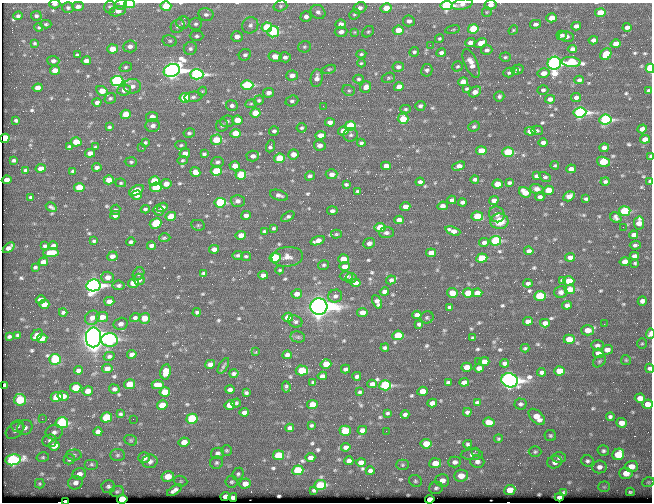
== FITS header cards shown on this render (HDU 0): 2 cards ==
NAXIS1  =                  650 / Width of table row in bytes
NAXIS2  =                  500 / Number of rows in table

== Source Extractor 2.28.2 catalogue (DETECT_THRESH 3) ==
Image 650 x 500 px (HDU 0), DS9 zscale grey, 1 PNG px = 1 image px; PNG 654 x 504 px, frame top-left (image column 1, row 500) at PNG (2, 3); each listed source drawn as its Kron ellipse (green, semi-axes under 4 px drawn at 4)
Background 353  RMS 1.1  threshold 3.41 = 3 sigma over >= 5 px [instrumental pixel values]
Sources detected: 631; of the 631, the 500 brightest by FLUX_AUTO listed and drawn (131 fainter detections omitted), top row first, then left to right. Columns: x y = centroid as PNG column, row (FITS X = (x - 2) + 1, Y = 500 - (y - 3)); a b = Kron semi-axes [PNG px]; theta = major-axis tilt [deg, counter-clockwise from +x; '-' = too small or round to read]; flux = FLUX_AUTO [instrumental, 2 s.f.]
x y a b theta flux
55 4 5 4 - 220
121 4 6 5 - 210
129 4 5 3 - 3300
462 4 11 5 11 330
446 5 6 5 - 13000
490 5 6 5 - 380
78 6 6 4 0 330
166 6 5 4 - 2100
280 6 7 5 16 150
110 7 6 5 - 130
68 8 6 5 - 150
360 8 7 5 24 290
386 8 5 5 - 990
117 11 8 5 12 560
318 12 8 6 -32 280
487 12 5 5 - 99
600 13 5 4 - 2000
206 14 8 6 -11 270
354 14 6 4 43 110
18 16 5 4 - 190
36 16 5 5 - 150
306 17 5 5 - 320
552 18 5 4 - 820
409 21 6 5 - 260
183 23 7 6 - 240
46 24 5 4 - 100
196 24 6 6 - 180
341 24 5 5 - 460
535 24 5 4 - 230
250 25 8 7 - 300
178 26 7 6 - 250
576 26 5 4 - 340
39 27 4 3 - 110
267 27 5 4 - 4900
627 27 4 4 - 310
473 29 5 4 - 4000
398 30 5 4 - 1000
453 30 7 3 10 100
513 30 5 4 - 95
273 32 6 5 - 5300
341 32 6 5 - 360
355 32 3 3 - 130
368 32 6 5 - 120
562 35 5 4 - 180
197 36 7 5 0 170
237 36 6 5 - 490
566 37 7 5 -11 370
439 39 5 4 - 120
593 40 5 4 - 290
170 41 7 5 -13 170
35 43 4 3 - 110
470 43 5 4 - 420
480 43 6 4 23 850
616 44 5 4 - 760
430 45 3 2 - 130
130 46 7 6 - 340
304 47 6 5 - 130
190 48 7 6 - 220
112 49 5 4 - 1100
572 49 4 4 - 290
487 50 6 5 - 250
414 52 5 4 - 150
441 53 5 4 - 260
361 54 5 4 - 120
606 54 6 5 - 2800
77 55 4 3 - 140
245 55 6 5 - 220
275 56 6 5 - 730
285 57 6 5 - 250
505 57 5 4 - 120
53 61 6 5 - 230
86 61 5 4 - 450
571 62 9 5 -3 4500
361 63 4 3 - 97
471 63 15 6 -67 720
554 63 6 6 - 52000
458 66 5 5 - 120
126 67 6 4 18 130
398 67 6 5 - 280
650 68 5 3 - 8400
329 69 7 4 15 110
517 69 6 5 - 180
55 70 5 4 - 850
172 70 8 6 22 60000
427 70 6 5 - 200
509 72 6 4 18 160
515 72 3 2 - 97
543 73 6 4 14 560
197 74 7 5 -1 21000
292 75 6 5 - 450
317 78 9 6 81 460
388 78 7 5 17 120
358 79 5 4 - 130
579 80 5 4 - 220
117 81 6 5 - 19000
463 82 5 4 - 670
247 85 6 4 1 6100
132 86 8 7 - 400
366 87 6 5 - 440
399 87 5 4 - 800
38 88 5 4 - 680
467 89 4 4 - 110
124 90 7 5 6 580
349 90 6 5 - 150
543 90 5 5 - 170
102 91 6 4 -30 1100
202 91 5 4 - 100
649 91 4 3 - 130
475 92 7 5 31 510
269 93 5 5 - 370
499 96 5 5 - 180
193 97 9 5 8 240
576 97 5 4 - 260
110 98 6 5 - 150
185 98 5 5 - 3600
550 99 5 4 - 380
259 100 5 4 - 150
292 101 6 5 - 180
97 102 4 4 - 270
251 104 6 4 7 100
232 105 6 5 - 230
323 106 3 2 - 160
420 106 5 5 - 220
405 109 5 4 - 110
580 112 6 5 - 22000
255 113 5 4 - 1800
126 114 5 4 - 1900
152 117 6 5 - 550
403 119 5 5 - 1900
16 120 4 3 - 140
237 120 5 4 - 980
605 120 6 5 - 13000
227 121 7 6 - 170
330 122 5 4 - 360
153 126 7 6 - 350
222 126 6 5 - 150
350 126 5 4 - 4000
474 126 6 5 - 140
109 127 3 3 - 120
302 128 5 5 - 150
642 129 5 4 - 430
537 130 6 4 1 150
274 131 5 4 - 190
343 131 5 4 - 790
530 131 5 4 - 620
189 133 6 4 9 160
235 133 5 4 - 1500
321 135 5 4 - 740
351 135 7 7 - 200
5 138 5 4 - 2800
645 139 5 4 - 610
216 140 5 5 - 2300
76 142 5 4 - 1400
145 142 4 3 - 140
361 143 4 4 - 170
543 143 5 4 - 280
181 145 6 4 3 120
320 145 6 5 - 350
69 146 4 3 - 110
270 146 6 3 71 170
95 147 4 3 - 110
142 148 2 2 - 680
604 148 4 4 - 330
481 151 5 4 - 1800
508 152 6 4 0 5000
90 153 5 4 - 500
185 153 5 4 - 550
204 154 4 4 - 130
293 154 5 5 - 560
253 156 6 5 - 360
650 156 4 2 - 180
279 158 5 4 - 2400
14 160 4 3 - 130
182 160 5 4 - 110
131 162 6 4 -2 130
217 162 6 5 - 180
603 162 6 5 - 3500
555 165 4 2 - 100
235 166 5 4 - 740
386 166 5 4 - 650
459 166 7 4 20 520
97 167 4 4 - 270
41 168 5 4 - 570
571 169 5 4 - 430
26 170 4 3 - 170
73 171 4 3 - 190
216 171 5 4 - 3500
195 172 5 5 - 630
332 174 6 5 - 400
241 175 5 4 - 3300
310 176 5 4 - 200
536 176 4 4 - 210
545 177 6 4 -29 150
475 179 4 4 - 170
7 180 5 4 - 570
109 180 5 4 - 880
154 181 5 5 - 2000
605 181 4 4 - 150
650 181 4 3 - 120
420 182 4 4 - 250
121 183 5 4 - 100
509 183 4 3 - 150
166 184 5 4 - 690
346 184 4 3 - 130
497 184 5 4 - 1100
79 187 5 4 - 1700
156 187 5 4 - 3700
537 189 7 5 -18 300
136 190 8 4 26 1300
548 190 5 4 - 1900
358 191 4 3 - 160
525 192 6 5 - 1100
137 195 5 4 - 470
279 195 9 5 -17 260
569 196 6 4 30 390
30 197 3 3 - 110
540 197 4 4 - 220
586 199 4 3 - 120
452 200 4 4 - 190
494 200 5 4 - 330
238 201 7 6 - 290
462 202 4 4 - 220
220 203 6 5 - 6900
443 206 5 4 - 380
51 207 6 3 -30 150
162 207 5 4 - 420
405 207 5 4 - 690
145 209 4 3 - 140
115 210 5 5 - 140
158 211 6 5 - 160
332 211 5 4 - 200
625 211 6 4 5 5400
497 214 8 7 - 330
115 215 5 4 - 400
246 215 5 4 - 320
171 216 5 4 - 1300
477 216 6 4 -3 3000
288 217 7 4 30 190
616 218 6 5 - 240
399 220 5 4 - 450
499 221 9 8 - 1200
156 223 6 5 - 2700
639 223 6 5 - 820
198 225 7 5 -10 130
623 227 2 2 - 240
274 228 3 3 - 130
380 228 5 4 - 2800
264 231 3 3 - 120
453 231 8 4 -20 510
386 233 7 5 5 230
336 234 5 4 - 100
241 235 5 4 - 640
634 235 4 4 - 260
165 238 6 4 1 140
94 241 4 3 - 120
318 241 7 4 19 480
495 241 6 5 - 7600
131 242 4 3 - 170
484 242 5 4 - 260
369 243 6 5 - 300
635 245 5 3 - 170
45 246 4 3 - 140
53 246 4 4 - 220
151 246 4 4 - 260
9 248 7 4 39 340
214 249 5 4 - 400
529 251 5 4 - 300
51 253 8 4 5 1800
431 253 5 4 - 670
238 255 5 3 - 170
112 256 5 5 - 420
246 256 5 4 - 130
634 256 4 4 - 260
287 257 15 10 6 610
570 257 5 4 - 380
275 258 5 5 - 6100
482 258 5 4 - 2500
343 259 5 4 - 960
43 262 5 4 - 390
625 262 5 4 - 610
635 263 3 3 - 100
324 265 5 5 - 120
35 267 4 3 - 110
345 267 5 4 - 720
280 270 4 3 - 100
203 273 4 3 - 130
139 274 7 5 58 150
263 275 5 4 - 370
346 276 6 4 2 180
108 277 6 5 - 470
351 278 5 5 - 180
139 279 6 5 - 380
391 280 5 4 - 190
562 280 4 3 - 150
569 281 5 4 - 1300
133 283 5 4 - 1500
356 283 5 4 - 440
528 283 4 4 - 200
93 285 7 6 - 35000
119 285 6 5 - 170
570 289 5 4 - 810
384 292 5 4 - 310
561 292 6 6 - 290
452 293 5 5 - 950
468 293 5 4 - 1900
477 293 5 4 - 740
297 294 5 4 - 590
335 296 7 6 - 240
540 296 6 5 - 3800
41 300 5 4 - 440
109 301 5 4 - 510
642 301 5 4 - 280
377 302 7 4 -64 360
44 304 5 4 - 660
567 305 5 4 - 250
319 306 8 8 - 120000
450 307 4 4 - 190
63 312 4 3 - 160
197 312 4 3 - 140
362 312 5 4 - 580
417 315 5 4 - 400
102 317 6 5 - 700
288 317 5 4 - 1200
427 317 6 6 - 130
92 318 7 6 - 470
135 318 5 4 - 180
145 318 5 5 - 1400
295 321 7 6 - 200
528 321 5 4 - 320
545 323 5 4 - 460
121 324 7 6 - 330
419 324 4 4 - 190
604 324 2 2 - 340
588 330 6 5 - 830
650 334 5 3 - 580
18 335 3 3 - 110
37 335 6 4 42 640
398 335 5 5 - 2900
9 337 4 3 - 120
93 337 10 7 88 160000
298 337 7 5 -11 160
42 338 5 4 - 520
473 338 4 3 - 130
569 339 5 4 - 1300
110 340 8 6 -1 7900
642 344 5 5 - 100
597 345 6 5 - 240
385 348 4 3 - 150
525 348 4 3 - 100
607 350 6 5 - 460
256 351 4 3 - 100
598 353 5 5 - 660
132 354 5 4 - 340
287 355 4 4 - 300
109 356 5 4 - 160
55 359 6 5 - 3400
626 360 5 5 - 100
478 361 2 2 - 160
599 361 7 5 41 140
484 362 5 4 - 550
505 363 4 4 - 250
210 364 5 4 - 430
326 364 5 5 - 1100
223 366 9 3 60 140
467 367 5 4 - 820
479 368 5 4 - 350
650 368 4 4 - 210
107 369 5 4 - 390
346 369 5 4 - 220
78 370 4 4 - 210
302 370 6 5 - 2700
559 371 5 4 - 1400
166 372 8 5 80 1100
541 372 4 4 - 200
234 373 4 3 - 160
322 376 4 4 - 310
357 376 4 4 - 200
510 380 8 7 - 58000
313 382 3 3 - 110
448 382 4 3 - 120
464 382 5 4 - 340
129 384 5 5 - 1600
372 384 5 4 - 340
5 385 4 4 - 240
158 385 6 4 -1 780
385 385 6 5 - 8800
286 387 6 3 -84 140
76 388 5 5 - 2000
114 389 5 4 - 170
230 390 5 3 - 240
88 391 5 4 - 610
422 391 5 4 - 1100
165 392 5 4 - 1600
360 392 4 3 - 120
246 393 4 3 - 140
63 396 5 5 - 630
57 397 6 5 - 2200
640 398 5 4 - 690
20 400 6 6 - 4200
236 403 5 3 - 100
432 403 5 4 - 380
477 403 4 3 - 150
312 404 5 4 - 1000
521 404 6 5 - 180
647 404 5 4 - 700
162 405 5 4 - 1600
230 405 5 4 - 1200
244 412 5 4 - 310
467 412 4 4 - 180
387 413 4 3 - 110
121 414 4 3 - 130
405 414 4 3 - 200
106 417 6 5 - 2900
537 417 10 6 -44 1000
610 417 4 4 - 160
42 419 2 2 - 160
133 419 2 2 - 140
192 419 5 5 - 5200
489 422 5 4 - 1000
62 423 6 5 - 7500
622 423 5 4 - 650
311 425 3 3 - 110
18 426 7 6 - 180
25 427 8 7 - 310
290 428 4 4 - 230
15 430 10 7 40 250
362 430 5 4 - 350
345 431 5 5 - 2000
386 431 2 2 - 410
54 432 8 7 - 320
98 432 4 4 - 310
550 436 6 5 - 140
498 439 4 4 - 110
131 440 7 5 -22 120
50 441 7 6 - 220
184 442 5 4 - 730
426 444 5 5 - 1200
468 444 4 4 - 140
54 445 5 5 - 960
346 447 5 4 - 220
226 450 5 5 - 120
475 451 3 2 - 270
603 451 6 5 - 170
535 452 6 5 - 120
218 453 6 5 - 230
618 454 6 5 - 2700
74 455 7 5 1 170
117 455 7 6 - 160
278 455 5 5 - 2500
472 455 11 5 1 340
43 457 6 5 - 130
144 458 6 5 - 430
310 458 5 4 - 420
559 458 7 5 1 200
69 459 6 5 - 170
13 460 7 5 11 16000
150 461 7 7 - 360
349 461 4 4 - 250
587 461 6 5 - 180
361 462 5 4 - 420
455 462 6 5 - 260
477 462 7 6 - 260
555 462 7 6 - 390
216 463 6 6 - 170
435 463 6 5 - 980
91 464 7 5 0 140
402 465 6 5 - 130
631 466 6 5 - 830
599 467 7 6 - 360
298 470 5 5 - 4800
370 471 4 4 - 220
626 473 6 5 - 910
79 474 7 6 - 560
238 474 6 5 - 140
168 476 6 5 - 1200
461 476 7 6 - 1000
442 480 7 6 - 610
181 481 7 5 -20 140
415 481 7 5 -35 150
231 482 6 6 - 150
648 482 6 4 20 100
75 483 7 6 - 370
40 484 5 4 - 120
245 484 5 5 - 530
320 485 6 5 - 3800
108 486 7 6 - 210
604 487 5 5 - 110
436 488 7 6 - 190
174 490 8 4 33 340
314 490 3 3 - 100
510 490 5 5 - 1200
117 491 7 5 11 140
564 492 4 3 - 120
630 492 4 3 - 120
225 496 5 4 - 570
233 497 4 3 - 250
559 497 4 3 - 220
122 499 5 4 - 4300
430 499 5 4 - 1100
65 501 3 2 - 360
At the frame edge (FLAGS 8, measured only in part): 16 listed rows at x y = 55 4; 121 4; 129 4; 462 4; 446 5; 490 5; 166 6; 650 68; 5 138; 650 156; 650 181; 650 334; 650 368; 647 404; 122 499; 65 501
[131 fainter detections neither listed nor drawn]